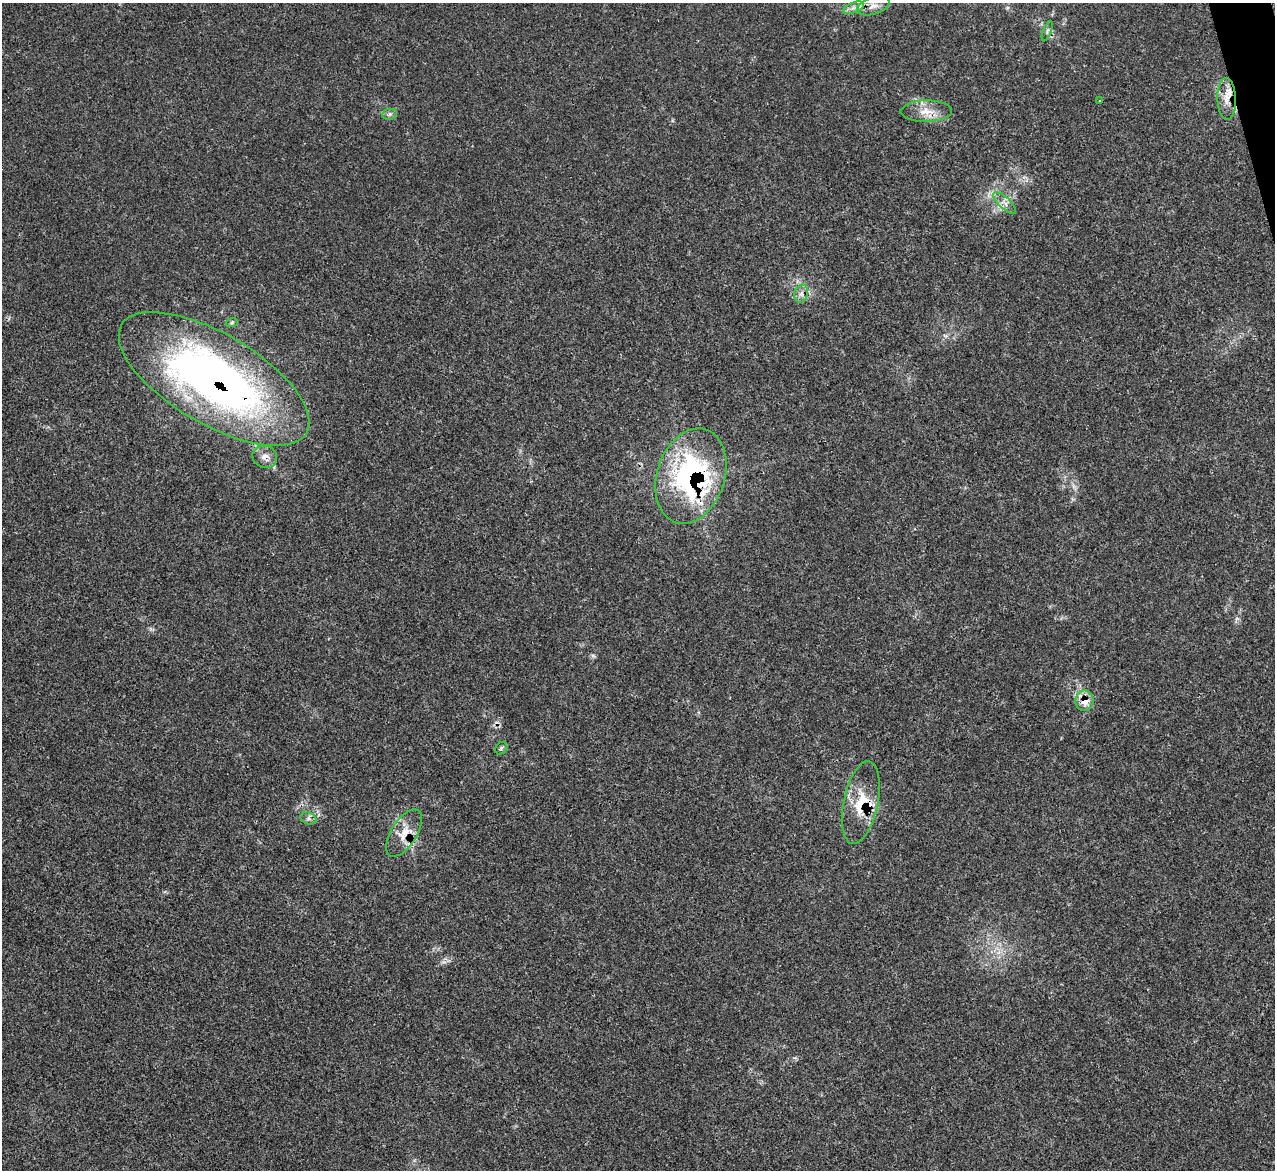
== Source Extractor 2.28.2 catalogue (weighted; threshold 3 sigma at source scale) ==
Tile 10 of 4 x 4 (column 2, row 3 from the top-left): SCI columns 1289-2561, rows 1436-2603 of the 5114 x 5093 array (HDU 1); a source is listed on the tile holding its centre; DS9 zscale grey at full resolution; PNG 1277 x 1172 px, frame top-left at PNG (2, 3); each listed source drawn as its Kron ellipse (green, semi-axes under 4 px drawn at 4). Shown black and unused: <1% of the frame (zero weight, under 3 of 5 exposures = <1% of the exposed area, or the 3 px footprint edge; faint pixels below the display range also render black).
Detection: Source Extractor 2.28.2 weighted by HDU 2 'WHT'; one run over the whole footprint, this tile lists its part. Background 0.0168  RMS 0.0029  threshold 0.0128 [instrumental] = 3 sigma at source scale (4.5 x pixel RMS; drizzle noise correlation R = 1.50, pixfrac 1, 0.05/0.05 arcsec/px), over >= 5 px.
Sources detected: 20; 2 inside a brighter listed object's ellipse — not listed separately; the other 18 listed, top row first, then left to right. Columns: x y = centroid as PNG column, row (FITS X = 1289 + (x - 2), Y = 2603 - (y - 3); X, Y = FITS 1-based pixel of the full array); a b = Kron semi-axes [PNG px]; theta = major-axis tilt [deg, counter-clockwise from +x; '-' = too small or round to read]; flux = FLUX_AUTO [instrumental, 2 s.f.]
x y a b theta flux
873 6 17 8 17 2.2
853 8 11 5 21 1.4
1047 31 11 3 70 0.61
1227 99 21 9 -88 3.8
1099 101 3 2 - 0.25
926 111 25 10 1 4.4
390 114 7 5 12 0.71
1004 203 15 5 -42 1.6
801 294 9 6 75 1.3
232 322 6 4 19 0.38
214 379 107 45 -30 150
265 457 12 11 - 2.1
691 476 49 34 72 57
1084 701 10 9 - 3.9
501 748 7 5 46 0.61
861 803 42 17 78 11
308 818 8 5 -18 0.85
404 833 27 13 57 5.2
Overlapping masked pixels (flux is a lower limit): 6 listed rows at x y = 1227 99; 214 379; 691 476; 1084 701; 861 803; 404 833